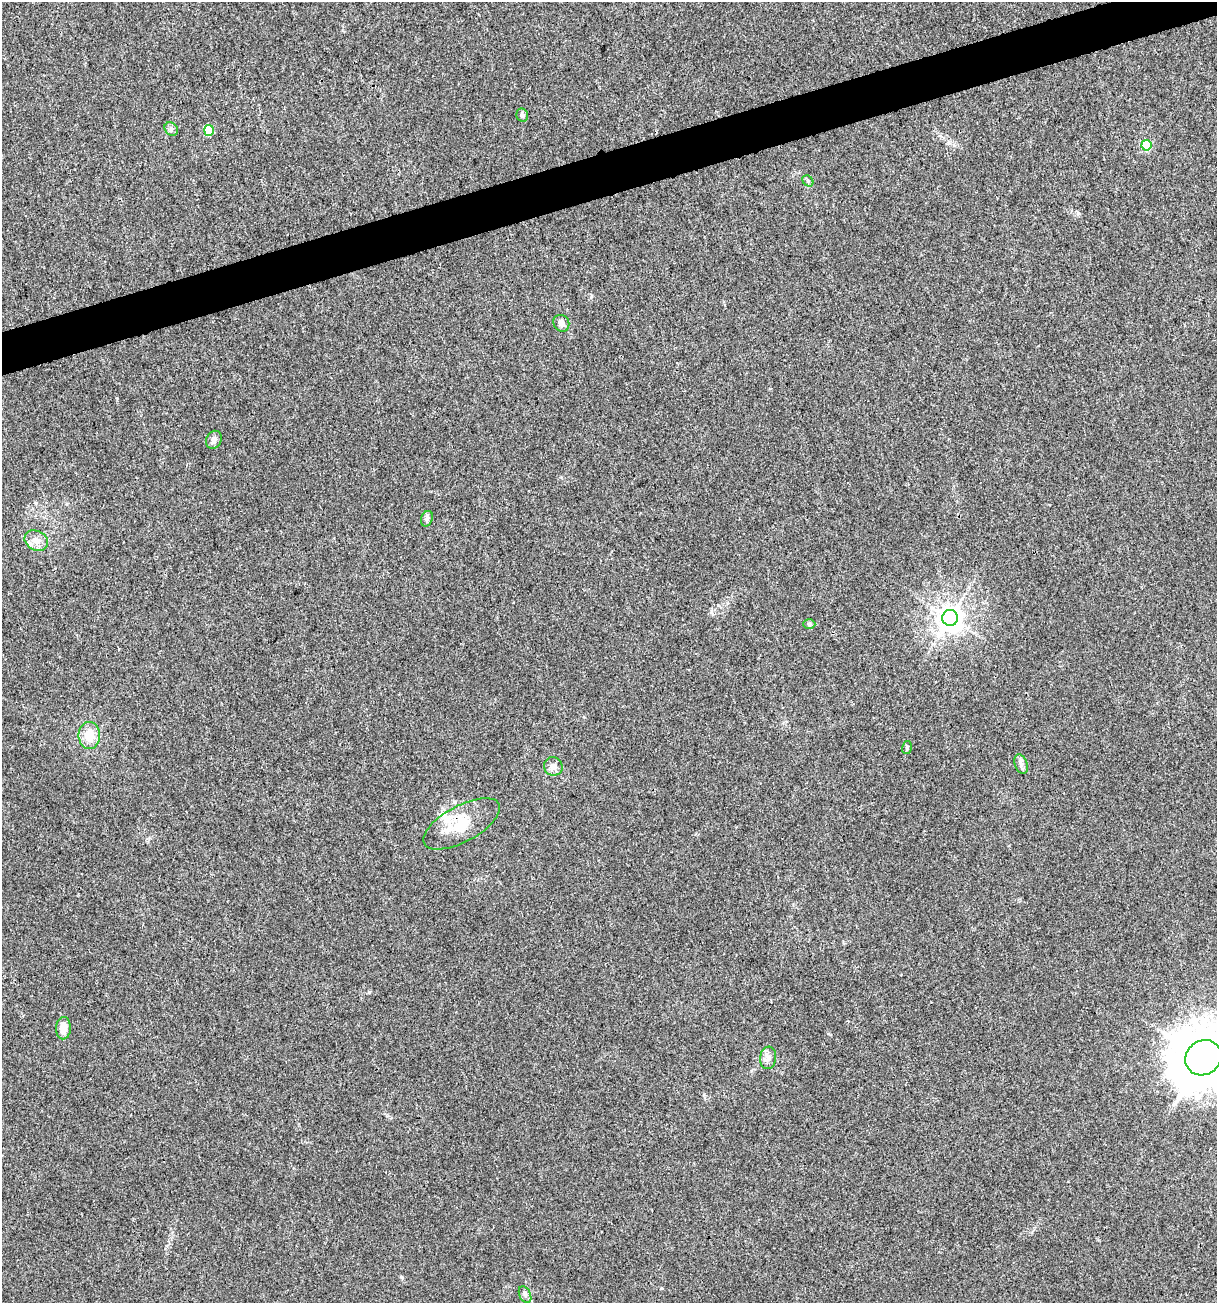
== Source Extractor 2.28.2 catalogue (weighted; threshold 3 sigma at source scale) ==
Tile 10 of 4 x 4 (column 2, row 3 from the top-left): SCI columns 1317-2531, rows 1302-2602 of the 5012 x 5207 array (HDU 1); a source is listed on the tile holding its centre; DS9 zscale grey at full resolution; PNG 1219 x 1305 px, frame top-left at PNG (2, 2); each listed source drawn as its Kron ellipse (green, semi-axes under 4 px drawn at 4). Shown black and unused: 3% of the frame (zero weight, under 3 of 4 exposures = <1% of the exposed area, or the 3 px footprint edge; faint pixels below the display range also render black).
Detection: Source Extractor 2.28.2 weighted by HDU 2 'WHT'; one run over the whole footprint, this tile lists its part. Background 0.00318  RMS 0.0027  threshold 0.0121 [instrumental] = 3 sigma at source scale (4.5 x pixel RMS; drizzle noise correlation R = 1.50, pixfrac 1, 0.0396/0.0396 arcsec/px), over >= 5 px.
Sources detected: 23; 3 inside a brighter listed object's ellipse — not listed separately; the other 20 listed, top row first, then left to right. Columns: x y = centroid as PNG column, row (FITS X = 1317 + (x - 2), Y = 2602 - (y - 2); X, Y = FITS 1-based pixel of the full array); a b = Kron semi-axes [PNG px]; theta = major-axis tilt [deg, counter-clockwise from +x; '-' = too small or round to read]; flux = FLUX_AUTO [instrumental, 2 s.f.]
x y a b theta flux
522 115 7 6 - 0.71
171 129 7 6 - 0.69
209 130 5 5 - 10
1146 145 5 5 - 12
808 181 6 4 -48 0.46
561 323 9 7 -55 1.4
214 440 9 7 61 1.2
427 519 8 5 70 0.67
36 541 12 9 -30 2.2
950 618 8 7 - 280
809 624 6 5 - 0.43
89 735 13 11 -90 4.7
907 747 6 4 75 0.45
1021 764 10 6 -70 0.97
553 766 9 9 - 1.6
462 824 42 18 28 8.9
63 1028 11 7 87 2.8
768 1058 11 8 83 1.4
1203 1058 19 17 40 1700
525 1295 9 5 -65 0.72
Overlapping masked pixels (flux is a lower limit): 1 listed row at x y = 462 824
Isophote crosses this tile's border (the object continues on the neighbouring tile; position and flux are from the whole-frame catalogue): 1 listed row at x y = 1203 1058
Unlisted compact peaks at least as high as the median listed source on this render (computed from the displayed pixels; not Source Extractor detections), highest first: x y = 369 992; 401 1277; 117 398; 1078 213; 591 297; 661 1288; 828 1034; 704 1094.